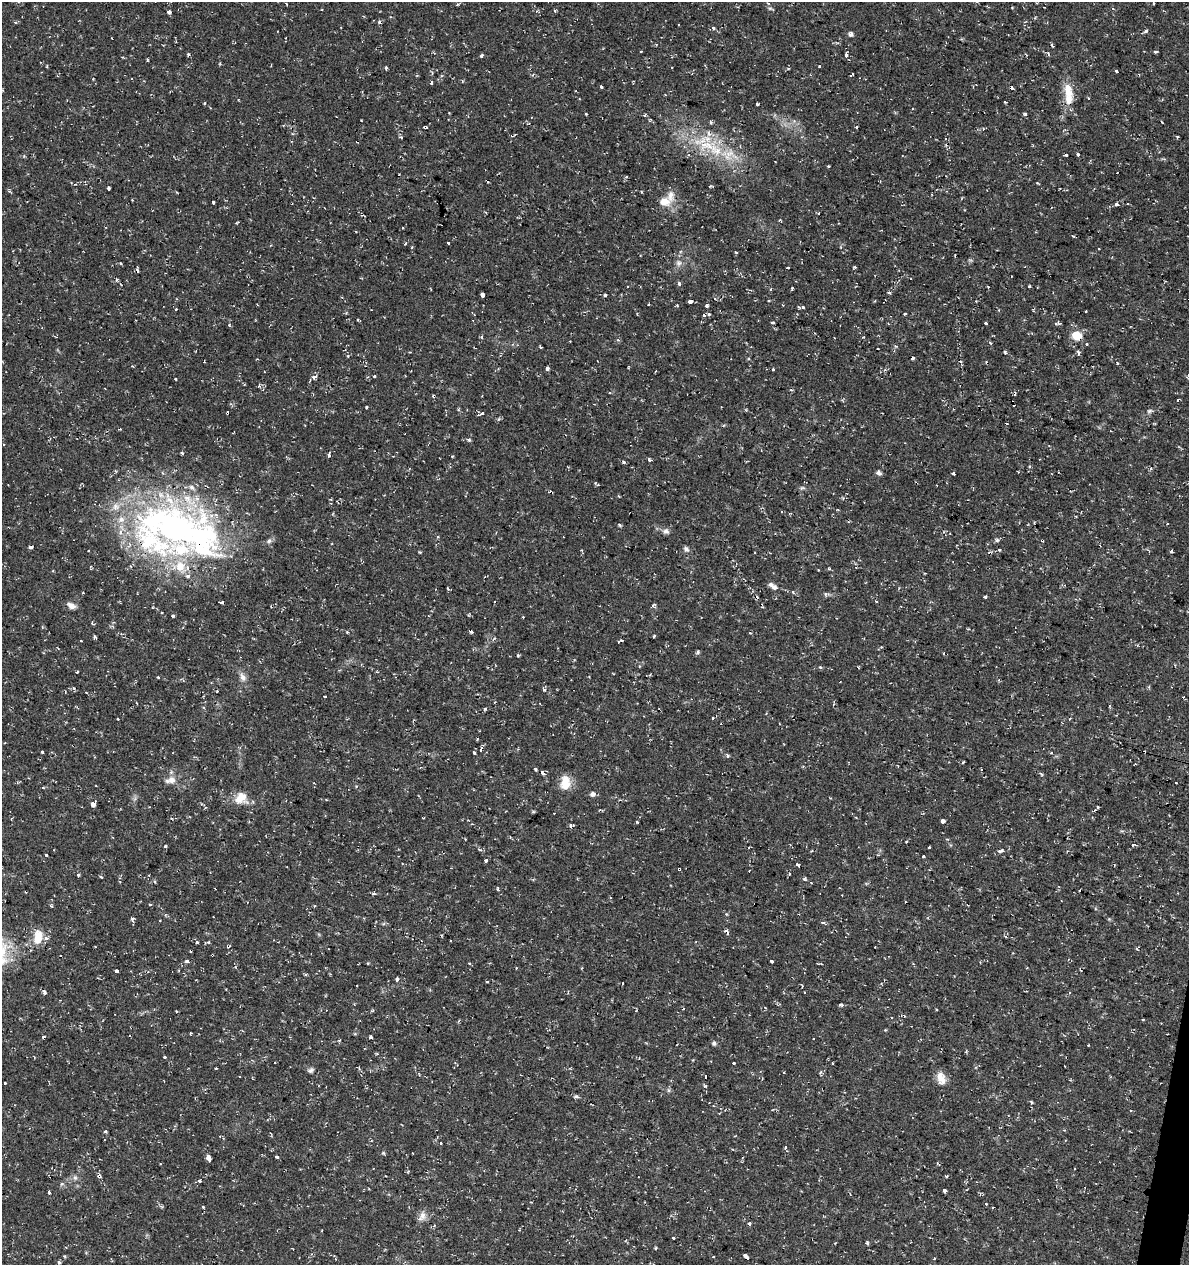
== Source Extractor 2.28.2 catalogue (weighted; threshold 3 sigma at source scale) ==
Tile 6 of 4 x 4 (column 2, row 2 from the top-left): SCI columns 1468-2654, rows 2527-3789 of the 5249 x 5063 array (HDU 1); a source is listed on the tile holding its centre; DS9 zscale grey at full resolution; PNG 1191 x 1267 px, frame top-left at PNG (2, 2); no overlay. Shown black and unused: <1% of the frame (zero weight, under 2 of 3 exposures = <1% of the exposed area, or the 3 px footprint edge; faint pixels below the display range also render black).
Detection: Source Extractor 2.28.2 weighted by HDU 2 'WHT'; one run over the whole footprint, this tile lists its part. Background 0.0333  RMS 0.0042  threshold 0.0187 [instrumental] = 3 sigma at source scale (4.5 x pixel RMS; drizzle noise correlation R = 1.50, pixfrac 1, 0.0396/0.0396 arcsec/px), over >= 5 px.
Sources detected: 334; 1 inside a brighter object's white glare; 58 cosmic-ray / hot-pixel residue — not listed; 17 inside a brighter listed object's ellipse — not listed separately; the other 258 listed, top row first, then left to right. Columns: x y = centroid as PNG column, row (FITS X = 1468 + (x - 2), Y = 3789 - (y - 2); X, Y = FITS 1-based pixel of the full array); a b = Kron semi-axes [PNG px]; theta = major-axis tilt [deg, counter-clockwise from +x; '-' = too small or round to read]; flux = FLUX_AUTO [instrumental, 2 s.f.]
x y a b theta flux
286 4 3 2 - 0.38
770 9 8 4 -9 0.61
555 11 4 3 - 0.49
169 12 4 3 - 2
713 28 4 4 - 0.83
1146 31 4 3 - 1.9
851 34 6 5 - 1.2
1052 45 6 3 -54 0.45
641 51 3 2 - 0.43
1155 52 5 3 - 0.48
188 55 4 3 - 0.93
846 55 4 3 - 2.5
482 56 5 4 - 0.73
147 59 3 3 - 0.51
819 66 3 2 - 1.3
386 68 4 3 - 0.6
1116 72 3 3 - 1.9
851 75 4 2 - 0.8
431 83 3 3 - 1.2
601 86 3 3 - 1.9
1012 88 4 3 - 0.62
1068 89 22 11 -83 6.5
1005 102 3 2 - 0.38
204 103 3 3 - 0.51
757 104 3 3 - 1.7
586 114 3 3 - 0.63
1025 114 4 4 - 0.58
645 115 5 3 - 0.43
711 122 5 4 - 0.64
857 127 3 2 - 0.48
983 129 4 3 - 0.48
716 150 24 15 -36 15
1078 154 3 3 - 2
1066 155 4 3 - 1.4
828 166 3 3 - 0.37
1037 183 3 2 - 0.46
109 188 3 3 - 2.9
213 202 4 3 - 1.4
664 202 14 10 0 4.8
1116 204 3 3 - 1.8
486 213 3 2 - 0.37
406 243 4 3 - 0.42
448 243 3 3 - 0.75
1099 249 2 2 - 0.38
736 252 4 2 - 0.33
955 255 3 2 - 0.35
120 263 3 3 - 0.4
678 263 8 8 - 1.7
855 267 3 3 - 1.2
788 268 3 3 - 1.1
138 270 6 2 -78 0.62
116 280 4 3 - 0.45
679 284 3 3 - 2.2
628 286 3 3 - 1.3
1029 286 3 3 - 0.68
988 287 3 3 - 0.35
771 289 4 3 - 0.45
792 289 4 3 - 0.93
889 293 4 3 - 0.7
482 294 4 4 - 5
605 295 3 3 - 0.64
769 301 3 3 - 0.42
976 301 3 2 - 0.32
690 302 4 3 - 3.8
649 305 3 3 - 0.87
677 305 4 4 - 0.5
783 305 2 2 - 0.36
706 306 3 3 - 1.6
799 307 3 2 - 0.62
803 308 3 3 - 1
176 309 3 3 - 0.5
904 313 3 3 - 4.1
709 314 5 4 - 0.51
704 315 3 3 - 1
773 322 4 3 - 1.8
986 323 3 3 - 1.7
1058 323 6 5 - 0.71
229 325 4 4 - 0.6
1076 335 6 5 - 19
481 337 5 3 - 0.59
618 340 4 3 - 0.61
570 341 2 2 - 0.25
990 343 3 3 - 0.98
540 347 4 3 - 0.48
878 348 3 2 - 0.55
1005 351 4 3 - 0.61
1078 352 8 4 -82 0.81
348 356 4 3 - 0.44
912 358 4 3 - 2.1
1117 363 4 3 - 0.58
133 366 4 3 - 0.39
547 368 4 3 - 7.2
773 370 3 3 - 1.7
885 370 4 4 - 0.7
374 376 3 3 - 1.3
314 377 7 5 16 1.5
175 379 3 2 - 0.35
609 392 4 3 - 0.55
434 396 4 3 - 2.5
1178 400 3 3 - 1.5
366 407 3 3 - 0.7
1149 411 7 5 43 0.87
482 413 4 3 - 6.5
499 419 5 3 - 0.52
469 440 5 5 - 0.59
182 453 3 3 - 0.69
329 455 4 3 - 1.6
649 460 4 3 - 0.94
624 462 4 4 - 0.59
1030 466 4 4 - 0.74
878 473 8 5 -18 1.1
953 473 4 3 - 0.49
802 488 8 4 1 0.7
176 528 78 70 -5 140
666 531 10 7 -21 1.5
438 537 4 3 - 0.45
997 540 5 4 - 0.86
269 541 6 6 - 1.1
30 547 4 3 - 0.88
686 549 8 6 -45 1.2
999 550 4 3 - 0.59
88 551 3 3 - 0.95
1171 551 3 3 - 1.3
420 552 4 3 - 0.45
990 553 6 3 0 0.68
53 571 3 3 - 0.32
774 587 5 4 - 2.4
792 592 3 3 - 1.5
825 594 6 4 -90 0.59
985 597 4 3 - 1.6
876 601 4 3 - 0.38
221 602 5 3 - 3
71 606 13 7 -29 2.1
162 612 4 3 - 0.46
173 616 4 3 - 0.61
523 617 2 2 - 0.29
92 623 5 3 - 0.7
750 633 3 3 - 0.42
95 637 4 3 - 1.2
654 637 3 3 - 0.65
81 641 3 3 - 0.97
621 641 6 3 23 1.7
698 652 5 5 - 0.61
944 653 3 2 - 0.28
518 656 4 3 - 0.52
639 666 4 3 - 0.4
820 667 3 3 - 1.4
77 672 3 3 - 0.66
158 677 3 3 - 0.45
243 677 11 7 -64 2.2
74 688 5 3 - 0.56
544 689 5 4 - 1.1
217 691 3 3 - 0.28
325 697 3 3 - 2.6
1109 706 3 3 - 0.64
481 749 4 3 - 2.2
42 752 3 3 - 0.86
1051 752 4 3 - 0.4
474 753 3 3 - 2.8
728 756 5 3 - 0.64
535 769 3 3 - 1.1
542 773 5 4 - 1.1
1041 774 5 4 - 0.6
172 780 11 10 - 3
1176 782 3 2 - 0.55
565 785 16 13 -19 5.3
43 787 4 3 - 0.47
592 794 5 5 - 1.7
241 798 17 16 - 5.9
93 804 4 3 - 8.7
205 808 4 3 - 0.38
533 812 6 3 18 0.45
424 818 2 2 - 0.29
943 821 4 4 - 5.4
637 822 4 3 - 0.38
571 826 5 4 - 0.89
510 837 4 3 - 0.36
906 841 3 2 - 0.75
1133 845 4 3 - 0.42
165 846 3 3 - 2.2
929 847 3 3 - 1.1
1002 851 6 4 45 0.91
46 855 3 3 - 1.8
924 857 3 3 - 1.2
486 860 3 3 - 2.1
797 864 4 3 - 1.9
679 869 3 3 - 1.6
78 875 4 4 - 0.52
101 877 4 3 - 0.59
804 879 5 4 - 0.69
811 883 3 2 - 0.31
498 888 5 2 - 0.47
1080 890 3 2 - 0.45
374 893 6 4 -1 0.56
610 897 3 2 - 0.33
150 904 3 3 - 1
755 904 3 2 - 0.68
51 906 4 4 - 0.5
726 914 5 3 - 0.4
132 919 5 4 - 0.73
160 921 2 2 - 0.32
823 923 4 3 - 2.3
38 937 18 11 80 6.8
197 942 4 4 - 0.54
208 942 5 5 - 0.51
228 946 4 3 - 2
772 961 3 3 - 2.5
187 962 4 3 - 2
470 963 3 3 - 0.9
516 968 3 3 - 0.49
117 971 4 3 - 2.4
397 979 4 4 - 1.5
622 983 2 2 - 0.51
802 986 3 3 - 0.5
430 990 4 4 - 0.36
45 992 6 4 -70 0.89
841 1005 5 3 - 0.89
176 1011 4 2 - 0.34
372 1011 5 3 - 0.47
1143 1020 4 2 - 0.32
885 1030 4 3 - 0.39
371 1037 4 3 - 2.9
714 1043 6 5 - 0.82
164 1057 3 3 - 1.1
733 1063 3 3 - 1.2
833 1063 3 3 - 0.69
310 1070 7 6 - 1
784 1073 3 2 - 0.44
239 1077 3 3 - 0.92
706 1077 3 3 - 2.5
941 1078 16 10 -70 4.2
5 1083 3 3 - 0.95
668 1090 7 4 -90 0.67
576 1096 6 5 - 0.77
1031 1102 5 3 - 0.47
106 1132 3 3 - 2.3
440 1143 3 3 - 1.4
785 1147 4 3 - 1.1
383 1153 5 4 - 0.53
208 1157 6 4 -77 5.6
277 1157 3 3 - 2
99 1176 4 4 - 2
947 1176 3 3 - 0.82
75 1178 8 6 -74 1.2
200 1181 5 4 - 0.7
944 1191 3 3 - 8.1
49 1192 4 3 - 1.3
986 1204 3 3 - 1
203 1207 3 2 - 0.49
422 1216 14 9 62 2.6
749 1224 4 3 - 1.4
673 1238 3 3 - 1.5
867 1243 4 4 - 0.73
655 1248 3 3 - 0.63
64 1256 5 3 - 0.38
713 1257 3 3 - 0.52
746 1257 7 3 -43 3.7
59 1262 5 4 - 0.66
Overlapping masked pixels (flux is a lower limit): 11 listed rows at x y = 1076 335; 912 358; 434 396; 176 528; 990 553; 621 641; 679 869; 755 904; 228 946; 99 1176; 746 1257